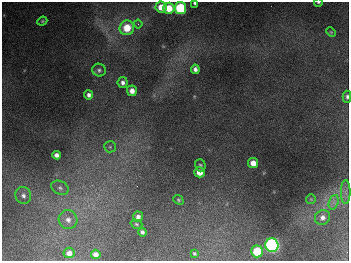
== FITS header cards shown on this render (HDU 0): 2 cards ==
NAXIS1  =                  347
NAXIS2  =                  259

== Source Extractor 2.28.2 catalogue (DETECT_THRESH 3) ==
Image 347 x 259 px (HDU 0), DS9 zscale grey, 1 PNG px = 1 image px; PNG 351 x 263 px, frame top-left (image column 1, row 259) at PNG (2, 2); each listed source drawn as its Kron ellipse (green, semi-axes under 4 px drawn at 4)
Background 674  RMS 49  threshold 148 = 3 sigma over >= 5 px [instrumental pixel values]
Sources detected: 36; all 36 listed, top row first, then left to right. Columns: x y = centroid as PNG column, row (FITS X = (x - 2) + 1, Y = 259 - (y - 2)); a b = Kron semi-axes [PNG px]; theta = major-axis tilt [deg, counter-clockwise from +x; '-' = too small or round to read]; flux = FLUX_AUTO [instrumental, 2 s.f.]
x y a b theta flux
318 2 4 2 - 3.6e+03
195 3 4 3 - 6.9e+03
161 7 5 5 - 4.3e+04
169 8 5 5 - 6.2e+04
180 8 6 6 - 2.5e+05
42 21 5 4 - 4.3e+03
138 24 4 4 - 5.5e+03
127 28 7 7 - 8.2e+04
331 32 5 4 - 4.0e+03
195 69 5 4 - 1.2e+04
99 70 7 6 - 8.2e+03
123 83 5 5 - 1.2e+04
132 91 5 5 - 2.2e+04
89 95 4 4 - 1.2e+04
347 97 6 4 -90 9.2e+03
110 147 6 5 - 6.6e+03
56 155 4 4 - 1.4e+04
253 163 5 5 - 3.5e+04
200 165 6 5 - 6.2e+03
199 172 5 5 - 3.8e+04
60 188 9 6 -28 1.3e+04
346 192 12 5 90 1.3e+04
23 195 8 8 - 1.3e+04
311 199 5 5 - 3.9e+03
178 200 5 4 - 4.0e+03
334 202 7 4 72 1.1e+04
138 217 5 5 - 1.3e+04
322 217 8 7 - 1.6e+04
68 220 9 9 - 2.3e+04
136 224 6 4 -18 5.2e+03
142 232 4 4 - 8.7e+03
272 245 7 6 - 1.1e+06
257 251 6 6 - 1.2e+05
69 253 5 5 - 2.0e+04
194 253 4 3 - 4.5e+03
96 254 5 4 - 2.0e+04
At the frame edge (FLAGS 8, measured only in part): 3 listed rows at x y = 318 2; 195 3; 347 97